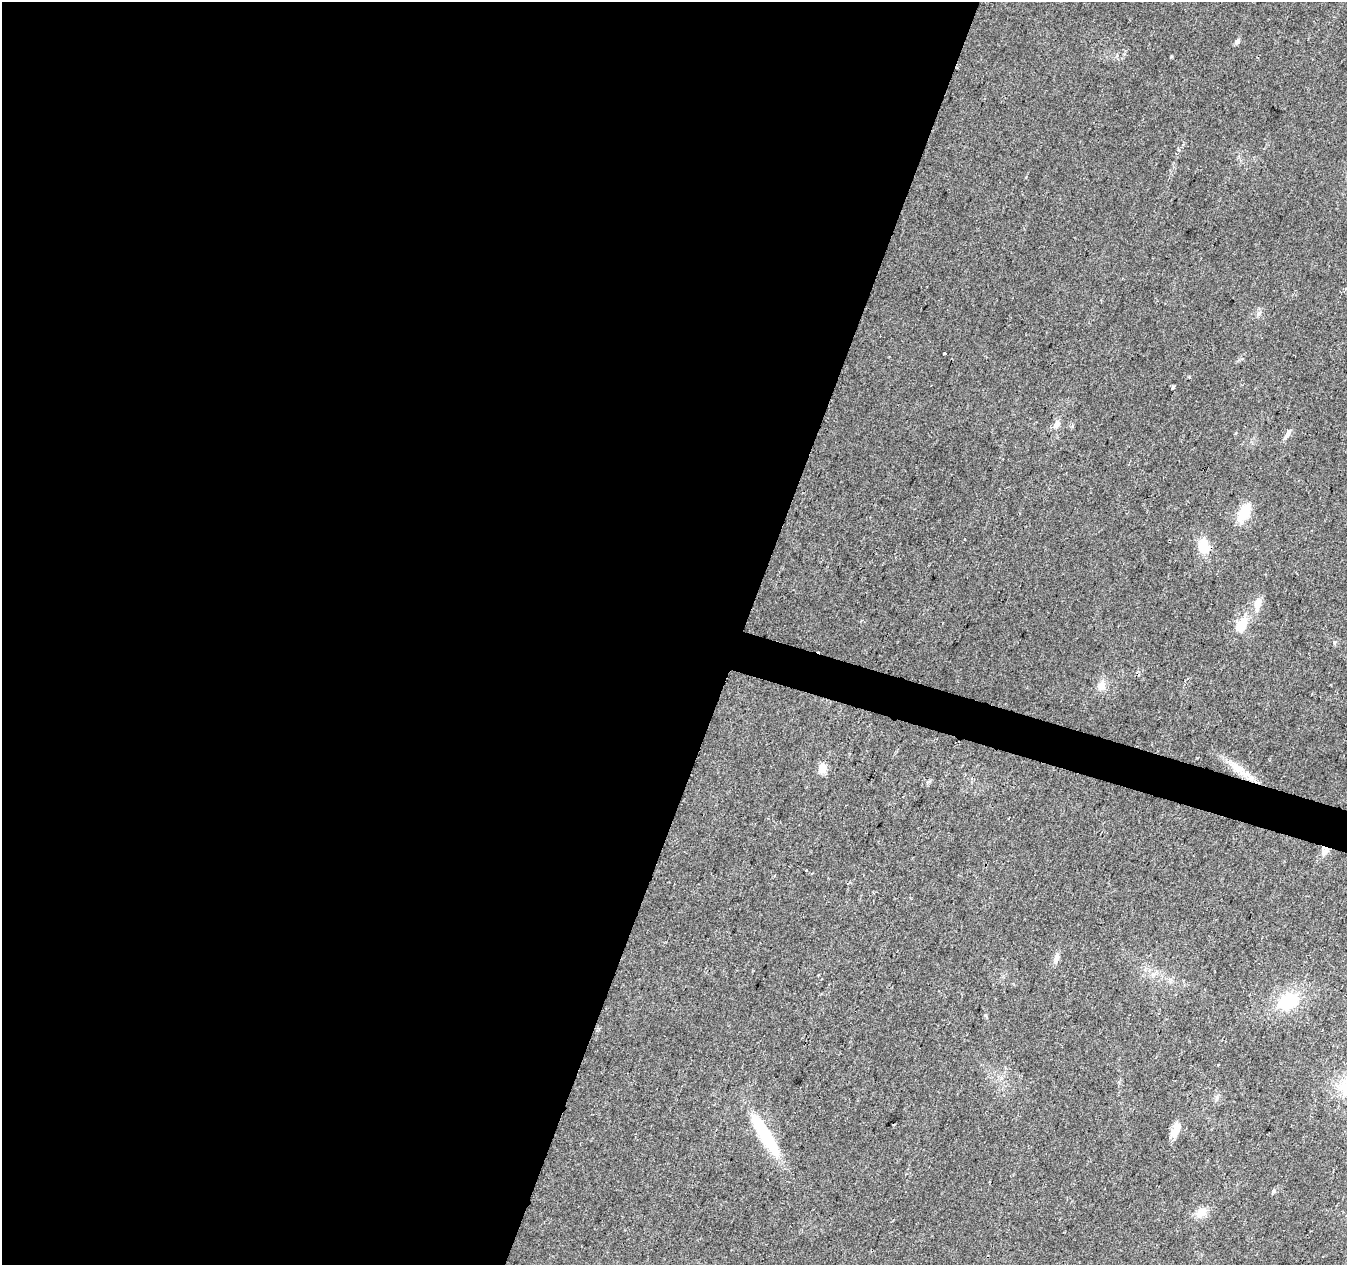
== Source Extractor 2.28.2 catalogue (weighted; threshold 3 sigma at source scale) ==
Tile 5 of 4 x 4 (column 1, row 2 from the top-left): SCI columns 1-1345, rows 2739-4001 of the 5387 x 5542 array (HDU 1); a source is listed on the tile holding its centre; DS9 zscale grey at full resolution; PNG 1349 x 1267 px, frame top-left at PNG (2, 2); no overlay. Shown black and unused: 57% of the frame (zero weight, under 2 of 3 exposures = <1% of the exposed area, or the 3 px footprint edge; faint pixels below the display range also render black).
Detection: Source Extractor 2.28.2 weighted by HDU 2 'WHT'; one run over the whole footprint, this tile lists its part. Background 0.0422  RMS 0.008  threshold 0.036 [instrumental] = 3 sigma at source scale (4.5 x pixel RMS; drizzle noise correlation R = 1.50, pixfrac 1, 0.0396/0.0396 arcsec/px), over >= 5 px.
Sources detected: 25; all 25 listed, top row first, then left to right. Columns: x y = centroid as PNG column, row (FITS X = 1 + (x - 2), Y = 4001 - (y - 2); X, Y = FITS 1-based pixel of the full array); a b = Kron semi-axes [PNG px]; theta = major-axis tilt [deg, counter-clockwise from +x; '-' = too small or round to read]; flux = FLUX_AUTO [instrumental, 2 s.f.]
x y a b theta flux
1237 41 8 5 45 2.2
1259 313 8 6 35 2.7
944 353 3 3 - 1.8
1173 387 4 3 - 2.6
1056 424 10 7 56 4.7
1288 434 13 6 57 3.5
1244 512 17 10 60 23
1203 547 16 13 -74 15
1258 604 17 8 77 8.2
1241 626 12 8 57 21
1334 642 4 3 - 4.3
1101 686 13 11 60 6.4
822 768 5 5 - 27
1239 770 37 10 -35 17
1325 851 12 10 80 5.1
806 870 3 3 - 4.9
1056 958 12 7 82 3.8
818 975 3 2 - 0.6
1288 1001 22 17 36 39
1218 1065 3 3 - 1.4
1217 1098 7 4 90 1.7
1176 1129 18 8 67 9.7
765 1135 54 13 -59 50
1273 1191 5 5 - 1.2
1201 1212 15 11 32 8.7
Overlapping masked pixels (flux is a lower limit): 2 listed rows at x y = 1239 770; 1325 851
Unlisted compact peaks at least as high as the median listed source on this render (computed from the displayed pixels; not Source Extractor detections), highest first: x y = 1171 56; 985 1015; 1189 377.